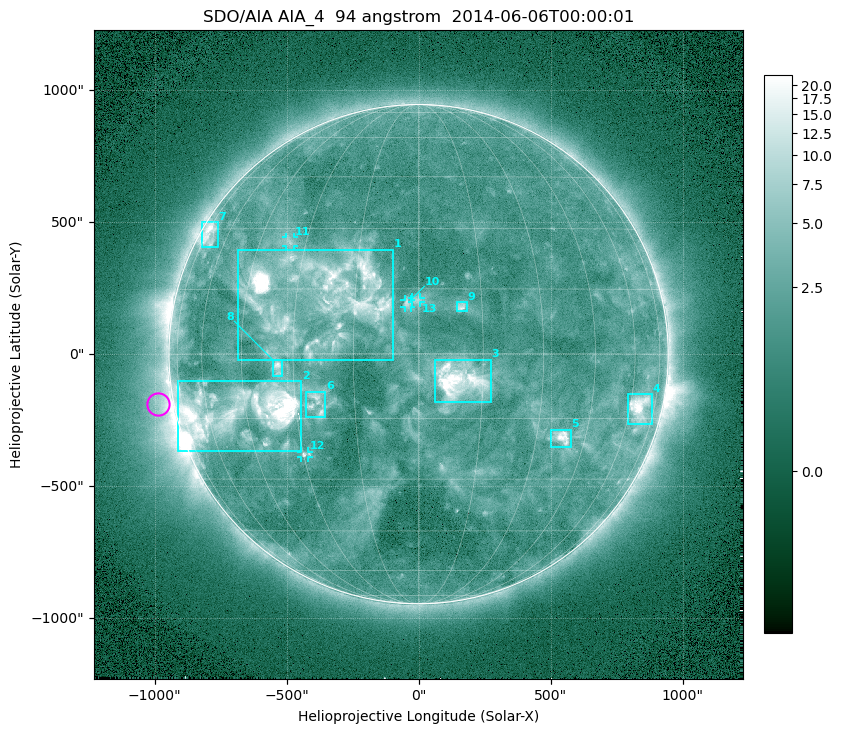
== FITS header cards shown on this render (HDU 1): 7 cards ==
TELESCOP= 'SDO/AIA'
INSTRUME= 'AIA_4'
WAVELNTH=                   94
WAVEUNIT= 'angstrom'
DATE-OBS= '2014-06-06T00:00:01.12'
CTYPE1  = 'HPLN-TAN'
CTYPE2  = 'HPLT-TAN'

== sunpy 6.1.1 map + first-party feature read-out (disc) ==
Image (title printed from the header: SDO/AIA AIA_4  94 angstrom  2014-06-06T00:00:01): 1024 x 1024 px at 2.4 arcsec/px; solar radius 946 arcsec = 394 px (full disc in frame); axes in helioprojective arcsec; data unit not stated in the header (colour bar unlabelled)
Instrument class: DISC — disc imager (sunpy class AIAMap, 94 A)
Bright regions (active regions / flare kernels): reference = the median radial profile (limb darkening/brightening removed); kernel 9 px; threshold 5 sigma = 4.15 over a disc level ~1.65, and >= 1.15x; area >= 12 px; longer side >= 9 px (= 22 arcsec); searched inside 0.97 R_sun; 13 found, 13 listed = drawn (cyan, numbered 1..; 4 of them under ~33 arcsec drawn as corner ticks so the feature stays visible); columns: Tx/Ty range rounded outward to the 5 arcsec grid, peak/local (2 s.f.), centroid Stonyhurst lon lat
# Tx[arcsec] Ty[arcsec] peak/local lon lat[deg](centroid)
1 -685..-95 -25..395 11 -23 +14
2 -910..-445 -370..-100 22 -47 -13
3 60..275 -180..-20 12 +10 -6
4 790..885 -270..-150 15 +65 -12
5 500..575 -355..-285 12 +38 -19
6 -430..-350 -240..-140 6.2 -24 -11
7 -820..-760 405..500 6.9 -70 +28
8 -555..-515 -85..-20 7 -34 -3
9 145..185 160..200 5.2 +10 +11
10 -55..-25 175..210 4.1 -2 +12
11 -505..-470 410..445 4.7 -35 +27
12 -445..-415 -390..-370 5.5 -30 -24
13 -25..10 195..215 3.1 +0 +12
Off-limb structures (1.02-1.3 R_sun): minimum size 162 px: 4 found; the strongest spans PA ~70..130 deg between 1.02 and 1.3 R_sun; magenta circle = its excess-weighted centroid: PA ~100 deg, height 1.06 R_sun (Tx ~-990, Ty ~-190 arcsec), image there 3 x the reference